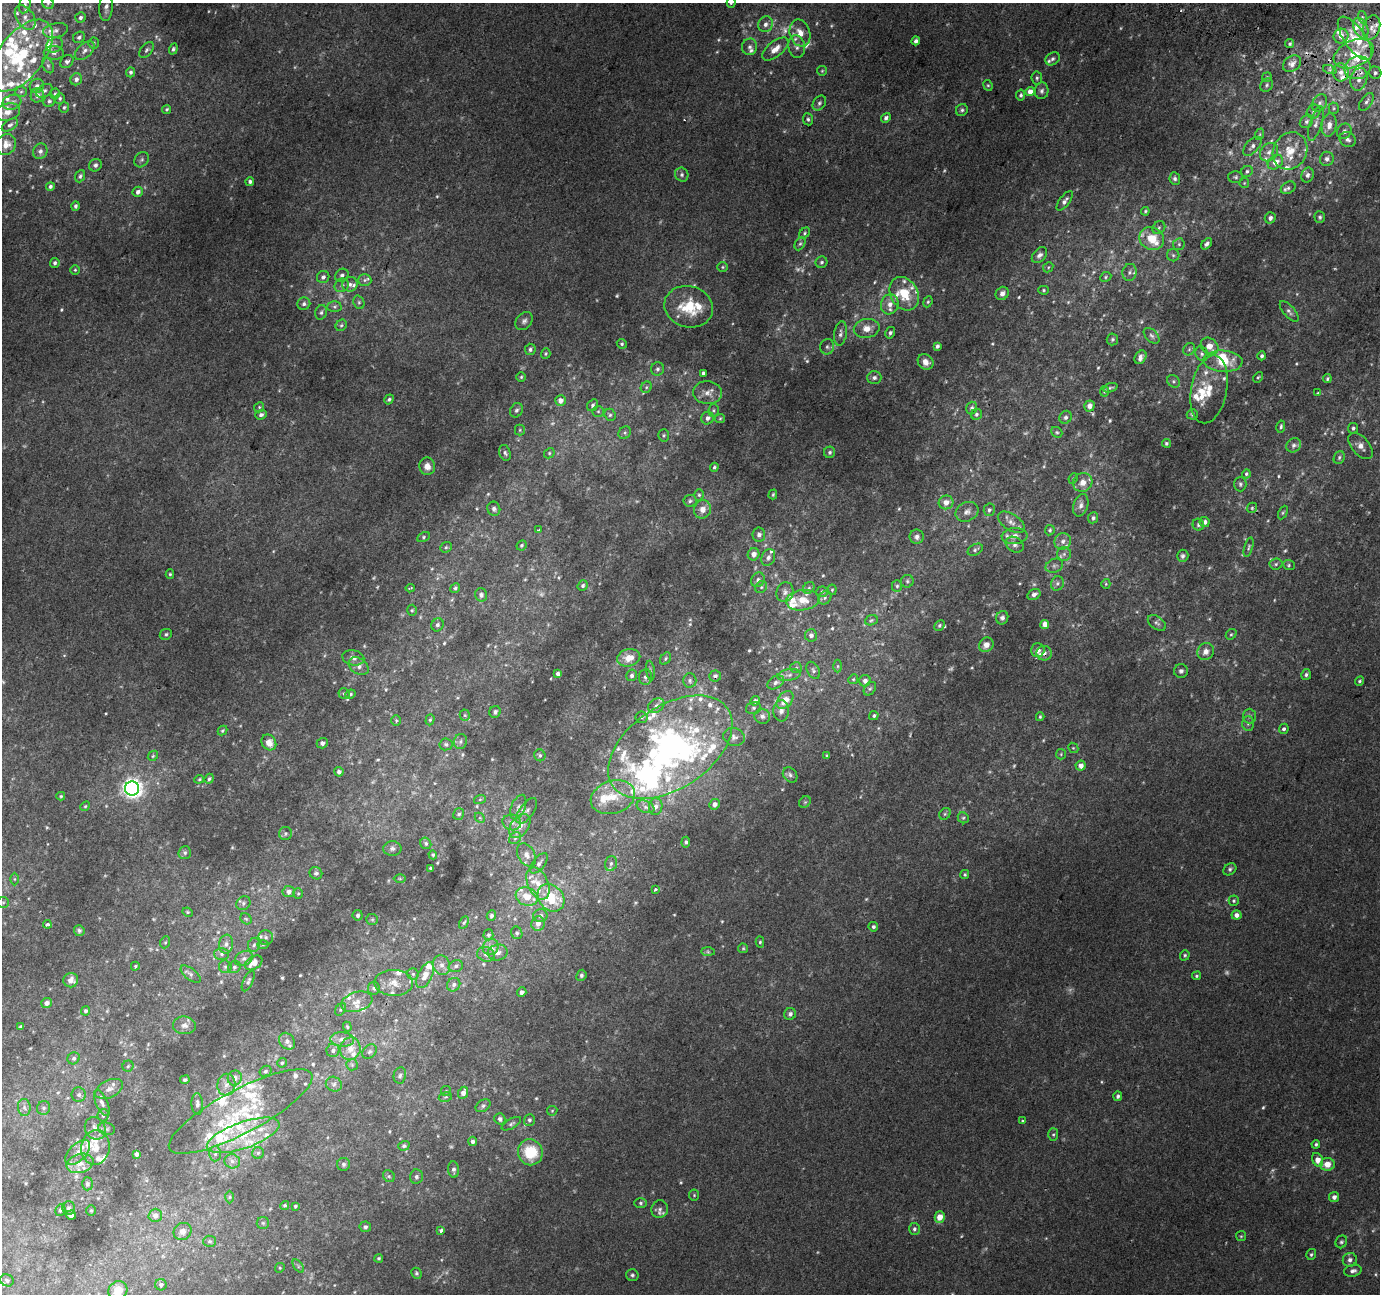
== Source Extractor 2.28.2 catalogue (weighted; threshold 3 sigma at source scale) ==
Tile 10 of 4 x 4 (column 2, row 3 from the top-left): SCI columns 1405-2782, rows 1610-2901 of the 5553 x 5738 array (HDU 1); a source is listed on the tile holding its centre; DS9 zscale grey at full resolution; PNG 1382 x 1296 px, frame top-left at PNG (2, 3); each listed source drawn as its Kron ellipse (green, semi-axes under 4 px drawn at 4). Shown black and unused: <1% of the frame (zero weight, under 2 of 3 exposures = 2% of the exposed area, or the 3 px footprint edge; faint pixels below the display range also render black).
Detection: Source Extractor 2.28.2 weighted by HDU 2 'WHT'; one run over the whole footprint, this tile lists its part. Background 0.0202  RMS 0.0046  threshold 0.0206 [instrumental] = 3 sigma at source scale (4.5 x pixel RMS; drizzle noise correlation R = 1.50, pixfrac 1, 0.0396/0.0396 arcsec/px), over >= 5 px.
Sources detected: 764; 51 too faint to see at this stretch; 2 inside a brighter object's white glare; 2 cosmic-ray / hot-pixel residue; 1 long thin detection or spike segment (spike, bleed or trail) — neither listed nor drawn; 118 inside a brighter listed object's ellipse — not listed separately; of the other 590, all 500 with FLUX_AUTO >= 0.553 (the completeness limit of this list) listed and drawn (90 fainter detections not listed), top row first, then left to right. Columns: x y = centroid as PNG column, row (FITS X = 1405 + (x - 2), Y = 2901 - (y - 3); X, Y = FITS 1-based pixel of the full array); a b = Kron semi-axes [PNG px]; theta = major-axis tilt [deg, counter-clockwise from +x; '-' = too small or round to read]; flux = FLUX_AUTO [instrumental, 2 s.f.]
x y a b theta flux
48 3 6 5 - 0.92
731 3 5 4 - 0.69
25 5 8 5 76 1.5
106 7 14 6 86 2.3
1362 17 6 4 -73 0.81
25 18 14 8 -57 3.8
80 18 5 5 - 1.3
766 24 8 7 - 2.3
1361 28 11 7 -67 3
1371 28 13 8 72 3.7
55 30 12 7 11 2.2
800 33 14 10 -74 5.3
1341 36 7 7 - 3.3
79 37 6 5 - 1.2
1355 38 25 11 -55 11
916 41 4 3 - 1.7
94 43 6 5 - 0.75
1290 44 5 4 - 0.86
55 45 8 7 - 1.5
750 47 8 7 - 1.7
797 47 11 8 -80 2.2
173 49 5 4 - 0.95
775 49 16 7 39 5
147 50 9 5 51 1.1
85 51 12 7 43 2.3
54 53 10 7 -3 1.8
1354 54 21 13 23 11
21 56 42 22 52 44
1053 59 7 6 - 1.2
67 62 7 6 - 1.4
1292 64 10 7 34 2.3
48 66 8 5 -63 1.2
1357 68 13 11 20 6
1330 70 7 4 -18 1
822 71 5 4 - 0.56
131 72 5 4 - 1.1
1341 72 9 8 - 2.8
1375 73 6 6 - 1.1
1267 77 5 5 - 0.58
1037 78 6 5 - 0.88
76 79 6 5 - 1.8
1359 79 11 8 73 3.5
988 85 5 4 - 0.65
1267 85 7 5 54 1
37 86 7 6 - 1.8
44 91 9 6 30 1.4
1042 91 8 7 - 1.5
21 92 6 5 - 0.75
1030 92 4 4 - 4.1
55 94 6 4 72 0.67
37 95 7 6 - 2.5
1021 95 5 4 - 0.87
60 98 5 5 - 0.97
49 101 6 5 - 1.1
12 102 9 7 20 2.2
1366 102 10 5 55 1.6
819 103 8 6 54 1.1
1320 103 9 7 58 1.7
64 107 5 5 - 0.74
1334 108 5 5 - 0.66
167 109 5 4 - 0.75
962 110 6 5 - 1
7 112 13 8 13 4
1314 112 7 6 - 1.4
886 118 5 4 - 1.4
808 119 6 5 - 0.98
1306 121 7 6 - 1.4
1316 124 18 6 73 2.5
10 125 9 5 32 1.3
1329 125 12 7 82 3.6
1344 131 8 7 - 1.7
1260 134 6 3 71 0.63
1348 140 8 7 - 1.7
6 145 11 9 50 3.9
1252 146 11 6 46 1.9
40 151 8 7 - 1.6
1290 151 19 16 61 11
1269 152 10 8 46 2.7
1327 159 7 7 - 2
142 160 8 6 52 1.1
1275 162 8 6 38 4.8
95 165 6 6 - 1.4
1247 171 6 5 - 1
682 175 7 6 - 1.3
1307 175 7 6 - 1.7
80 176 6 4 67 1
1235 177 7 6 - 0.95
1175 178 6 5 - 1.2
250 182 4 4 - 1.4
1244 183 5 4 - 0.58
50 186 4 4 - 1.1
1288 188 8 6 29 1.1
138 192 5 5 - 1.8
1065 201 12 5 52 1.7
75 206 5 4 - 1
1145 211 4 4 - 0.68
1320 217 6 5 - 0.88
1270 218 6 5 - 1.7
1159 228 7 6 - 1.1
804 233 6 4 45 0.77
1152 239 12 11 - 10
800 244 7 5 61 0.89
1179 244 6 6 - 0.94
1207 244 7 4 49 1.5
1039 255 9 6 48 1.7
1173 255 6 6 - 1
821 262 6 5 - 0.94
55 263 5 4 - 1.2
723 267 5 4 - 0.62
1048 267 5 4 - 0.6
75 270 5 5 - 0.64
1130 272 8 7 - 1.7
342 275 7 6 - 1.6
323 277 6 6 - 1.5
1106 277 6 4 26 0.69
365 280 6 6 - 1.2
350 284 7 7 - 1.7
342 285 7 6 - 1.3
1044 290 5 4 - 0.62
1002 293 7 6 - 2.1
904 294 18 13 -59 12
359 302 7 5 -69 0.86
928 302 6 4 67 0.7
304 304 6 6 - 1.4
890 304 10 8 74 3.4
334 307 7 5 0 1.1
689 307 24 20 -16 18
1289 311 13 5 -50 1.6
321 312 7 5 70 1.2
524 321 10 7 49 1.6
341 325 6 5 - 0.79
867 328 13 9 12 4.4
890 333 6 4 58 1.1
840 334 12 6 82 1.7
1152 336 9 5 -46 1.2
1112 339 6 6 - 0.82
622 344 5 4 - 0.78
937 346 4 3 - 1.1
1210 346 10 7 -43 5.6
827 347 7 7 - 1.3
530 349 6 5 - 1.3
1189 349 6 5 - 0.96
546 354 5 4 - 0.68
1202 354 8 6 -60 1.4
1262 356 4 4 - 1
1141 357 7 5 59 2
1223 361 19 10 -3 15
926 362 8 7 - 3.5
657 369 7 6 - 1.3
703 373 4 3 - 0.88
521 377 4 4 - 0.64
1258 377 6 4 49 0.68
874 378 7 6 - 1.6
1327 379 4 3 - 0.7
1174 381 7 5 -46 0.97
646 387 6 5 - 0.95
1110 388 7 4 20 0.66
1209 389 34 18 79 13
1105 391 5 4 - 0.74
707 393 14 11 -5 4
1318 393 4 3 - 0.64
389 399 5 4 - 0.82
560 400 5 5 - 3.4
592 405 6 5 - 1.2
1089 406 5 5 - 2.5
259 407 5 4 - 0.65
972 408 6 5 - 1.2
516 410 7 6 - 1.2
713 410 6 5 - 0.86
598 411 6 5 - 0.9
976 414 6 5 - 0.87
1192 414 5 5 - 0.89
261 415 6 4 23 1.3
610 415 6 5 - 1
1065 417 7 6 - 1.3
707 418 7 6 - 1.7
720 418 5 4 - 0.56
1281 427 6 4 79 0.87
1353 428 5 5 - 1.1
520 430 5 5 - 0.63
1057 432 6 5 - 0.8
625 433 7 5 46 1
664 435 6 5 - 0.8
1166 443 4 4 - 0.77
1294 445 8 6 40 1.6
1361 446 16 8 -49 3.3
830 452 5 5 - 1.1
505 453 8 5 -74 1.2
549 453 5 5 - 0.68
1339 458 7 5 63 0.97
427 466 9 8 - 3.3
714 467 4 4 - 0.81
1246 474 5 4 - 0.76
1073 478 5 4 - 0.55
1083 482 10 9 - 4.2
1240 484 7 6 - 1
773 494 5 3 - 0.64
699 495 5 5 - 0.75
690 501 6 6 - 1.1
946 502 7 7 - 3.3
1081 505 11 7 72 2.1
1252 508 6 4 47 0.66
494 509 7 6 - 1.4
702 509 9 8 - 3.9
989 510 6 5 - 1.1
967 512 12 9 26 2.5
1283 512 7 4 63 0.68
1093 518 5 5 - 1.2
1011 522 15 8 -33 3.1
1205 522 5 5 - 1.9
1198 525 6 5 - 1.1
539 530 3 3 - 1.2
1050 530 5 4 - 0.75
759 535 7 6 - 1.7
1015 536 13 8 4 3.1
424 537 6 4 29 0.8
917 537 7 7 - 1.8
1063 541 8 8 - 2.5
522 545 5 5 - 0.84
1015 545 9 7 -30 1.8
446 547 6 5 - 0.79
1249 547 10 4 74 0.89
975 550 8 5 29 1.1
754 554 6 6 - 3
1064 554 7 7 - 1.5
1183 556 6 5 - 1.2
768 557 9 6 66 2
1276 564 6 5 - 0.94
1289 565 6 5 - 0.8
1054 566 9 6 23 1.4
170 574 4 4 - 0.62
758 580 8 6 54 1.7
907 581 6 6 - 0.92
1057 583 7 6 - 1.2
1106 584 5 4 - 0.56
583 586 5 5 - 0.99
897 586 6 5 - 0.97
761 587 6 5 - 0.93
410 588 4 2 - 0.76
455 588 5 4 - 0.95
809 588 6 5 - 1.1
832 590 5 4 - 0.65
785 592 10 8 73 2
822 592 6 5 - 1.2
1034 594 7 5 31 1.7
481 595 6 6 - 1.4
825 598 7 6 - 1.2
803 600 17 10 6 8
412 610 5 4 - 0.66
1002 618 7 6 - 1.5
871 620 6 5 - 0.88
1157 623 10 6 -37 1.4
1045 624 4 4 - 4.9
437 625 7 6 - 1.2
939 625 6 4 48 0.88
166 634 6 5 - 0.92
1231 634 6 4 41 0.67
811 635 6 6 - 1.8
986 645 8 6 44 3.3
1038 650 7 6 - 2.7
1206 652 9 8 - 3.2
1044 653 7 7 - 2.2
353 658 11 7 -12 2.2
629 658 12 8 13 6.2
665 659 7 4 53 0.82
359 666 11 7 -34 2.4
838 666 6 4 -90 0.73
796 668 6 5 - 0.83
650 670 10 3 -82 0.79
813 670 9 6 -61 1.2
1181 671 7 7 - 1.4
558 674 4 4 - 1.5
632 675 6 5 - 1.4
789 675 12 5 9 1.8
1306 675 5 5 - 0.96
715 676 6 5 - 1.4
645 677 8 6 83 1.4
853 679 5 4 - 0.56
690 680 7 7 - 1.2
865 681 6 5 - 2.1
1359 681 5 4 - 0.74
776 682 9 6 32 1.4
870 689 8 5 52 0.97
344 694 6 5 - 1.1
351 694 5 3 - 0.57
785 700 10 7 52 6.1
755 701 5 4 - 1.9
656 706 9 6 35 1.9
753 708 8 6 15 1.1
781 711 10 7 88 2.7
495 712 6 5 - 1.5
465 715 5 5 - 0.78
762 716 8 7 - 1.9
874 716 5 4 - 0.87
1249 716 7 6 - 1.5
641 717 6 5 - 1
1040 717 4 3 - 0.59
396 720 5 4 - 0.59
430 720 6 4 72 0.74
1248 724 7 6 - 1.2
1284 729 5 4 - 1.3
222 730 5 4 - 0.58
734 737 11 9 -16 2.2
460 741 7 6 - 1.2
269 742 8 7 - 4.8
322 743 5 5 - 1.3
446 744 6 6 - 1.1
670 747 69 41 34 190
1073 748 5 4 - 0.61
1061 754 5 5 - 0.59
540 755 6 5 - 0.89
827 755 4 3 - 0.57
153 756 6 4 46 0.65
1081 766 5 5 - 3.3
339 772 4 4 - 1.5
790 775 8 6 -50 1.4
199 779 5 4 - 0.6
209 779 5 4 - 0.84
132 788 7 7 - 270
61 796 4 3 - 0.56
613 797 23 16 18 10
480 799 6 4 19 0.62
805 802 6 5 - 0.76
714 804 5 5 - 2.5
85 806 5 4 - 0.57
518 807 13 7 68 2.2
645 807 9 6 -21 1.7
656 807 8 7 - 1.8
527 811 15 7 55 2.3
459 814 6 5 - 1.1
945 814 6 5 - 0.8
480 818 6 4 -44 0.61
963 818 6 5 - 0.78
512 822 9 7 -16 2
520 826 14 8 53 4.3
285 833 6 6 - 1
515 838 6 5 - 0.98
686 842 5 4 - 0.88
426 843 6 5 - 1
392 849 9 7 -1 1.7
185 853 6 6 - 1.1
433 855 4 4 - 0.68
526 855 12 8 -60 3.2
539 863 12 6 52 1.9
611 863 7 5 73 1.2
430 868 3 3 - 0.56
1230 869 7 5 38 1
316 873 6 6 - 1.1
965 874 5 4 - 0.7
14 879 6 4 -90 0.72
400 879 6 4 -1 0.69
538 883 17 10 -66 6
655 889 3 3 - 1
288 892 6 5 - 2.3
298 893 5 4 - 0.67
527 897 11 9 -19 6.4
551 898 15 12 -48 17
1234 901 5 5 - 0.82
3 902 6 5 - 0.7
243 903 7 6 - 1.3
188 912 5 3 - 0.56
358 915 5 5 - 1.2
1236 915 5 4 - 2.4
491 916 5 4 - 0.94
540 916 7 6 - 1.5
246 919 6 5 - 0.73
372 919 6 5 - 0.77
464 922 6 3 61 0.61
538 923 7 6 - 3.2
47 924 4 3 - 3.8
873 927 5 4 - 1
79 931 5 5 - 0.97
517 933 6 5 - 0.96
488 935 5 5 - 0.95
266 937 7 7 - 1.5
165 942 6 4 68 0.67
760 942 5 4 - 0.72
226 944 9 7 80 1.9
263 944 5 4 - 0.56
254 945 7 6 - 1.2
491 947 8 7 - 2.3
743 948 5 4 - 0.62
708 952 7 4 -1 0.88
498 953 10 8 12 2.8
221 954 7 6 - 1.4
486 954 9 7 -18 2
1185 955 5 4 - 0.71
244 958 9 7 32 1.9
254 963 9 6 33 4.4
442 965 10 8 -73 2.5
135 966 4 4 - 0.6
456 966 7 5 17 1.2
225 967 6 6 - 1.1
234 967 6 5 - 1.1
191 974 12 5 -39 1.6
413 974 5 5 - 0.8
425 975 14 7 63 4.7
581 975 6 5 - 1
1196 976 4 4 - 0.72
71 980 7 7 - 2.8
248 981 11 5 64 1.2
394 983 19 13 -2 5.9
454 985 7 6 - 1.4
374 988 6 5 - 1.3
522 992 5 4 - 1.7
357 1002 16 9 18 4.1
47 1003 5 5 - 2.1
340 1009 7 5 56 0.72
86 1011 5 4 - 1.1
790 1014 6 5 - 1.4
184 1025 11 9 -6 2.5
21 1027 4 4 - 1.3
347 1027 5 4 - 0.58
342 1039 12 7 -4 2.9
287 1041 9 7 -50 2.3
350 1049 11 10 - 5.2
333 1050 7 6 - 1.6
370 1052 8 6 44 1.3
74 1058 6 5 - 1.1
282 1063 5 4 - 0.69
352 1065 6 5 - 0.82
128 1066 6 5 - 0.79
266 1071 6 5 - 0.85
400 1075 8 6 79 1.3
235 1078 7 7 - 2.5
185 1080 5 4 - 0.95
334 1084 8 7 - 1.4
226 1085 11 9 81 2.9
109 1089 15 8 25 3.1
446 1091 5 5 - 0.68
463 1093 6 5 - 2.7
79 1095 7 7 - 1.4
1118 1096 5 4 - 1.1
445 1097 7 5 11 0.8
102 1103 14 6 -66 1.9
197 1104 11 5 -87 1.9
483 1106 8 5 37 1.2
24 1107 8 6 -86 1.6
43 1108 7 6 - 1.2
552 1111 5 5 - 0.6
241 1112 80 22 28 35
103 1115 6 5 - 1.2
500 1119 6 5 - 1.7
529 1120 6 5 - 1.1
1022 1121 3 2 - 0.73
511 1124 11 5 29 1.1
95 1128 11 10 - 3.5
107 1129 8 6 -15 1.1
243 1135 38 13 19 19
1053 1135 6 5 - 0.68
473 1141 5 4 - 1.5
1316 1144 4 4 - 0.94
404 1146 6 4 16 0.99
95 1147 17 14 81 6.5
78 1152 15 8 46 3.6
530 1152 13 12 - 17
258 1153 6 6 - 0.94
137 1154 4 4 - 1.8
215 1154 7 6 - 1.2
1318 1160 7 5 -65 5.1
232 1161 8 7 - 1.9
80 1163 14 9 14 4.5
344 1164 6 6 - 1
1327 1164 7 6 - 4.9
453 1169 8 5 -84 1.5
389 1176 6 5 - 0.88
416 1177 7 6 - 1.2
87 1184 6 5 - 1.2
694 1195 5 5 - 0.61
230 1197 6 4 89 0.68
1334 1197 5 5 - 2.2
641 1203 6 5 - 0.93
285 1205 5 4 - 0.76
295 1206 3 3 - 0.68
68 1208 7 6 - 1.3
660 1209 9 8 - 2
60 1210 6 5 - 0.94
91 1210 5 4 - 0.55
71 1215 5 4 - 1.7
155 1215 6 6 - 2.9
940 1217 6 5 - 5.2
263 1223 6 6 - 0.86
365 1227 5 5 - 1
914 1229 6 5 - 1.1
183 1231 9 8 - 3
441 1231 3 3 - 2.3
1241 1236 5 5 - 0.59
210 1241 6 5 - 0.95
1341 1242 6 5 - 0.92
1311 1254 6 5 - 0.79
379 1258 4 4 - 0.67
1350 1260 7 7 - 1.9
298 1266 7 4 -55 0.84
280 1268 5 4 - 0.59
1353 1271 9 6 12 1.7
416 1273 6 5 - 0.96
632 1275 6 6 - 0.96
7 1280 7 6 - 1
161 1285 6 5 - 1.6
118 1290 10 9 - 7.3
Overlapping masked pixels (flux is a lower limit): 6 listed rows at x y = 1371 28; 1354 54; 1359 79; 1044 653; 715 676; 670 747
Isophote crosses this tile's border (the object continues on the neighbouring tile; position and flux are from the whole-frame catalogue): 5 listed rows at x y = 48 3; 731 3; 25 5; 106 7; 118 1290